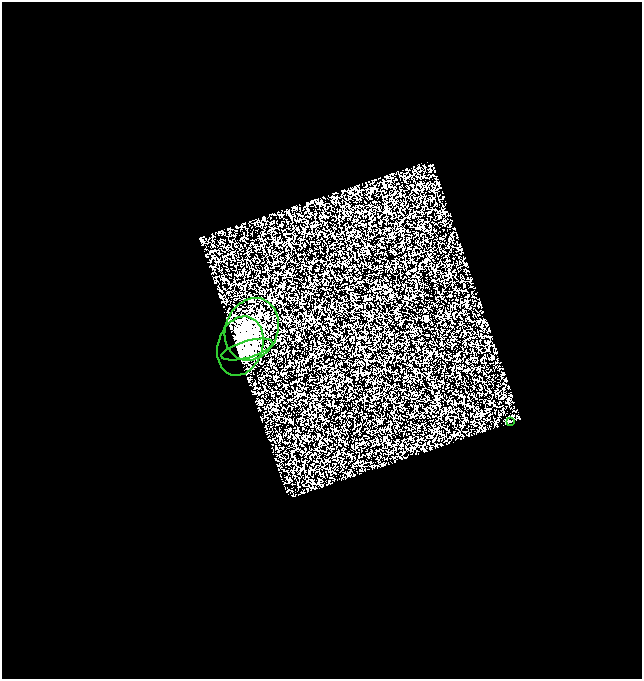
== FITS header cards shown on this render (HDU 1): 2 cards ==
NAXIS1  =                  640
NAXIS2  =                  677

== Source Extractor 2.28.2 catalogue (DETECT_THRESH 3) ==
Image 640 x 677 px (HDU 1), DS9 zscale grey, 1 PNG px = 1 image px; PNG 644 x 681 px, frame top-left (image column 1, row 677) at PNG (2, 2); each listed source drawn as its Kron ellipse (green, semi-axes under 4 px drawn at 4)
Background 0.0743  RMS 0.29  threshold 0.872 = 3 sigma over >= 5 px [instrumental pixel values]
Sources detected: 4; all 4 listed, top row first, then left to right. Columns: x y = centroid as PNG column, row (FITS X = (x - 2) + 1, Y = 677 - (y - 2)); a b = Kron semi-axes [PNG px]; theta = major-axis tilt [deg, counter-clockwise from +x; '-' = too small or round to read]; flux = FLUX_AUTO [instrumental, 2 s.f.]
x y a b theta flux
252 329 32 26 67 730
240 346 30 22 72 770
247 350 26 8 16 230
510 421 3 2 - 14